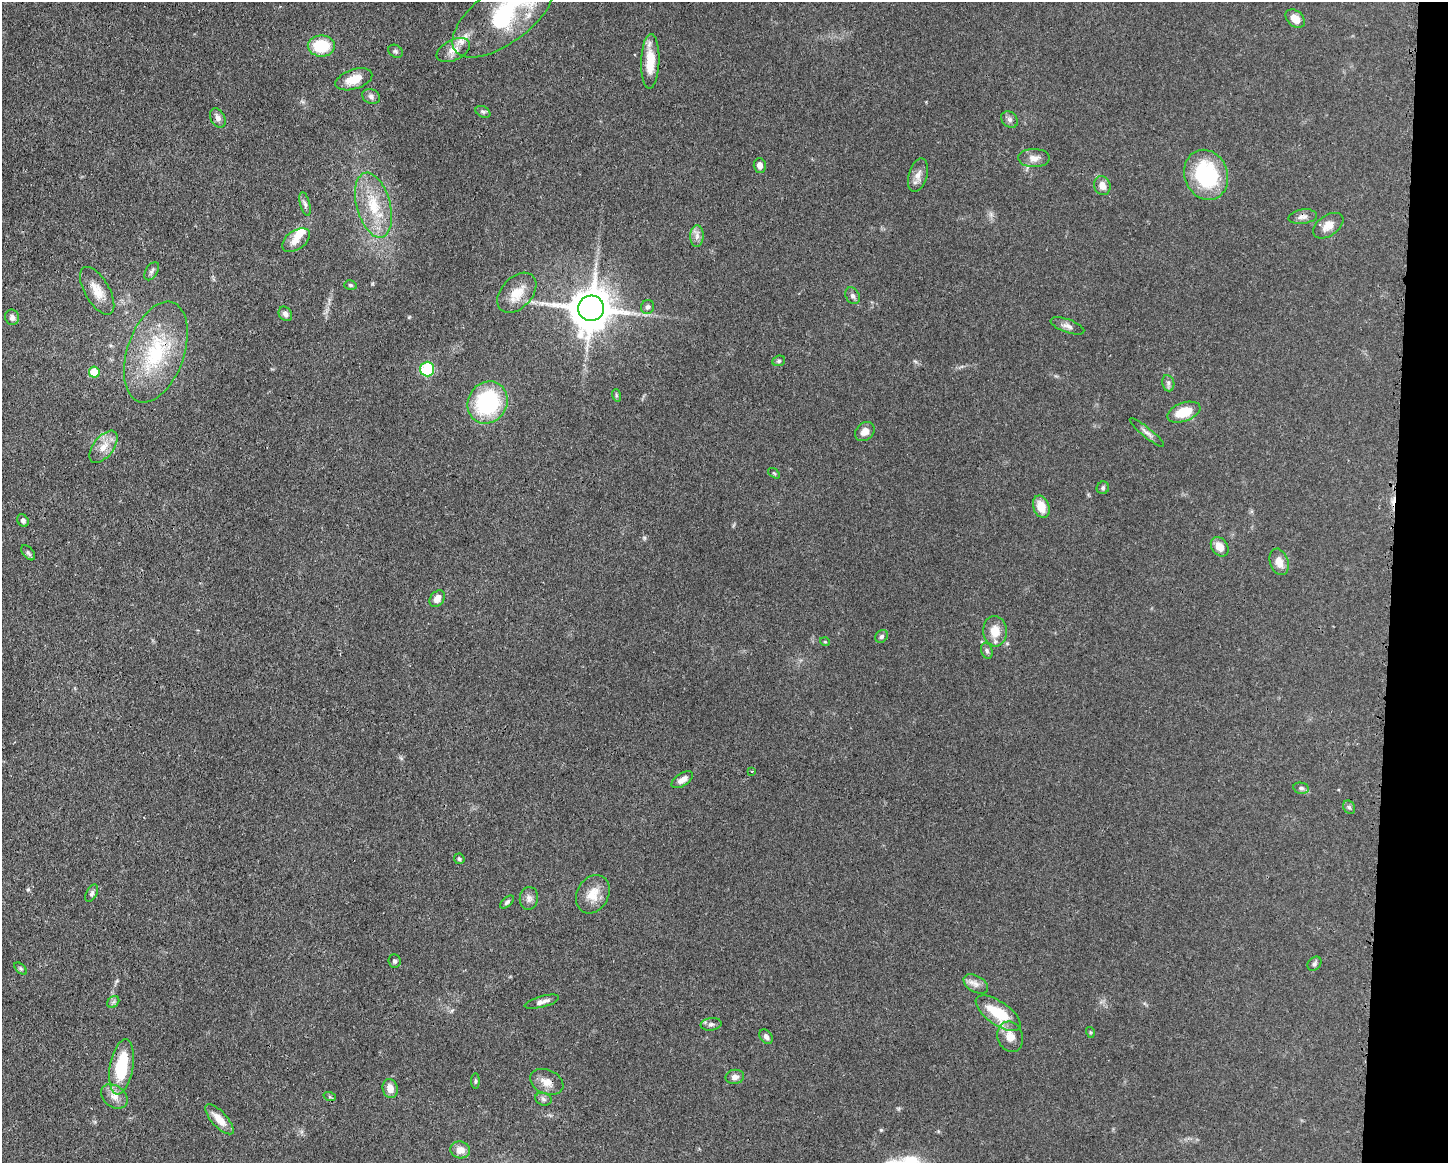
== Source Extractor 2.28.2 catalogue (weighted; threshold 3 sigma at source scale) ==
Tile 6 of 3 x 4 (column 3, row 2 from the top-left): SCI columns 3008-4453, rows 2325-3485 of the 4683 x 4649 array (HDU 1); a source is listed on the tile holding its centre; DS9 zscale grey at full resolution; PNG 1450 x 1165 px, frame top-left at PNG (2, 2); each listed source drawn as its Kron ellipse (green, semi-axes under 4 px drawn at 4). Shown black and unused: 4% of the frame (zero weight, under 3 of 4 exposures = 1% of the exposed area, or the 3 px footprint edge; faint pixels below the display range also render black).
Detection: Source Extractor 2.28.2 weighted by HDU 2 'WHT'; one run over the whole footprint, this tile lists its part. Background 0.0591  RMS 0.0043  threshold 0.0194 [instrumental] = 3 sigma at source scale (4.5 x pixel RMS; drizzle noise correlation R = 1.50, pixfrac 1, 0.05/0.05 arcsec/px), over >= 5 px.
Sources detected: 90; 1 cosmic-ray / hot-pixel residue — neither listed nor drawn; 4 inside a brighter listed object's ellipse — not listed separately; the other 85 listed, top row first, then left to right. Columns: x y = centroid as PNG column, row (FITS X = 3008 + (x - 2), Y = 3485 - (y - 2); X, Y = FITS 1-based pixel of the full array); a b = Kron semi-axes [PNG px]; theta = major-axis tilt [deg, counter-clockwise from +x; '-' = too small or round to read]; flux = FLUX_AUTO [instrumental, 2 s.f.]
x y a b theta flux
503 16 59 27 36 47
1295 19 11 7 -40 4.8
321 46 13 10 -1 17
453 50 18 10 26 4.6
395 51 7 6 - 0.92
650 61 27 9 88 10
354 79 19 10 18 7.2
371 96 9 7 -26 1.5
483 112 8 5 -28 0.89
218 118 10 7 -62 1.9
1010 120 9 7 -46 1.5
1034 158 16 9 0 3.4
760 165 7 6 - 2.3
918 175 17 9 74 3.3
1206 175 25 21 -68 39
1102 186 9 8 - 3.1
305 204 12 5 -76 1.3
373 205 33 17 -75 17
1303 217 14 7 7 2.1
1328 226 17 10 34 4.2
697 236 11 6 89 2.2
296 240 16 9 36 4
152 271 10 6 58 1.2
350 285 6 5 - 0.71
97 291 26 12 -60 6.4
517 293 23 15 46 8
853 296 9 6 -59 1.3
647 307 7 6 - 1.1
591 308 13 13 - 1300
285 314 8 6 -55 1.6
12 317 8 7 - 1.6
1067 326 18 6 -19 2.1
156 352 52 28 71 36
779 361 6 5 - 0.74
427 369 7 7 - 28
94 372 5 5 - 10
1168 383 8 6 -80 1.2
616 395 6 4 -73 0.62
488 402 22 19 58 41
1184 412 17 9 20 11
865 432 11 8 43 3.5
1147 433 22 4 -39 2
103 447 19 10 52 5.3
774 473 7 3 -36 0.48
1103 488 6 6 - 0.77
1041 507 11 8 -69 6.5
23 521 7 5 -60 1.2
1220 547 10 7 -54 4.6
28 553 9 5 -51 0.99
1279 562 13 9 -73 4.2
437 599 9 6 55 3.2
995 631 15 12 -84 6.4
881 636 7 5 45 1
825 642 5 3 - 0.34
987 651 8 5 -71 1
752 771 3 2 - 0.31
682 780 12 6 33 2.8
1301 788 8 5 -10 1.1
1349 807 7 5 -60 0.85
459 859 5 5 - 0.67
92 893 9 5 62 1.1
593 894 20 16 60 7.2
529 898 11 9 83 2.1
507 902 8 4 42 0.94
395 961 7 6 - 1
1314 964 8 6 46 0.97
21 969 7 4 -45 0.68
976 984 13 8 -30 2.6
113 1002 7 5 44 0.89
542 1002 18 5 15 2.4
998 1013 26 11 -35 16
711 1024 10 6 7 1.4
1090 1032 5 3 - 0.47
766 1037 8 5 -54 1.4
1010 1037 15 12 -71 5.2
122 1067 28 11 81 22
735 1077 9 7 9 2.1
475 1081 7 3 90 0.67
547 1082 17 12 -23 4.4
390 1088 9 7 -75 3.8
114 1096 14 10 -37 3.8
330 1097 6 4 -19 0.55
543 1099 8 6 -16 1.3
219 1119 19 7 -47 5.2
460 1150 10 8 -12 4.1
Overlapping masked pixels (flux is a lower limit): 2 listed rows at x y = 156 352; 122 1067
Isophote crosses this tile's border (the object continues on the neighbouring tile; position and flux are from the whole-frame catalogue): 1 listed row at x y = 503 16
Unlisted compact peaks at least as high as the median listed source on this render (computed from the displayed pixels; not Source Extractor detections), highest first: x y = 881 1130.